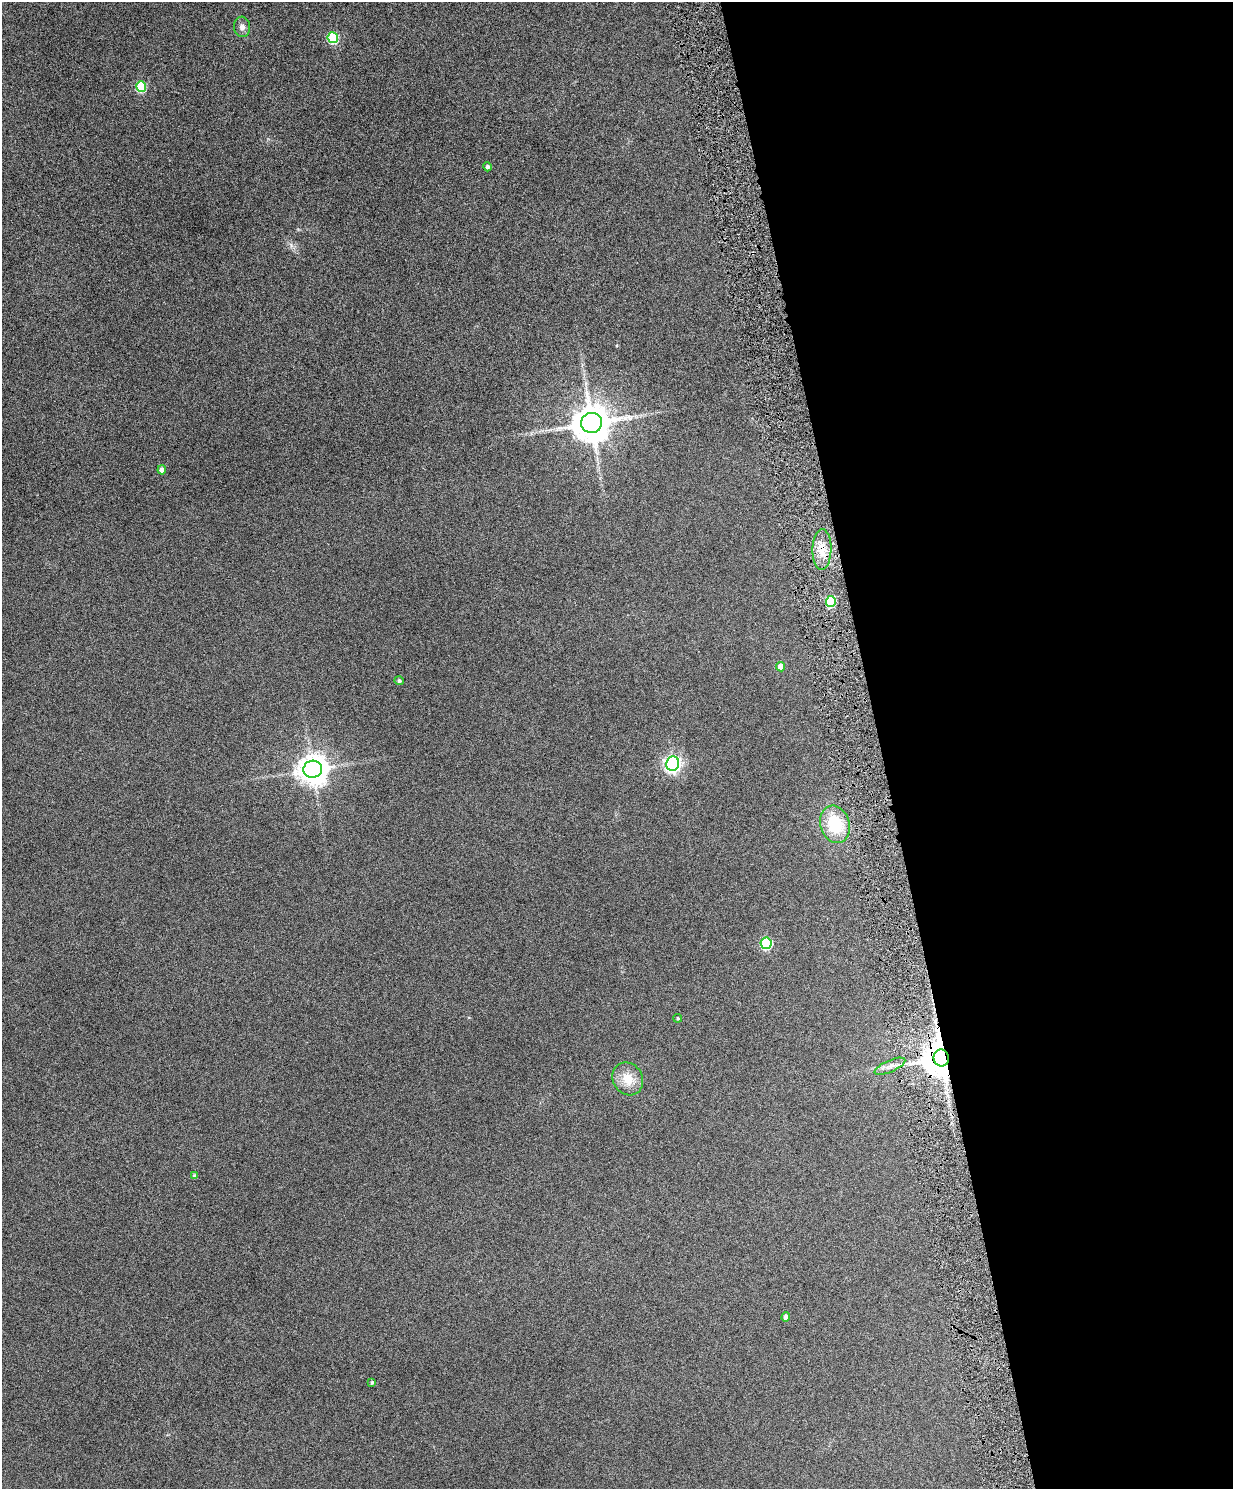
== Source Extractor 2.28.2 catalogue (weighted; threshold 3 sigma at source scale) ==
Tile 8 of 4 x 3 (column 4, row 2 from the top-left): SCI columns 3696-4926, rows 1631-3117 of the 4928 x 4863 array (HDU 1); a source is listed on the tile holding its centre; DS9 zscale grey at full resolution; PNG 1235 x 1491 px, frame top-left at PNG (2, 2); each listed source drawn as its Kron ellipse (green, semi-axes under 4 px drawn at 4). Shown black and unused: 29% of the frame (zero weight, under 4 of 8 exposures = <1% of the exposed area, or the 3 px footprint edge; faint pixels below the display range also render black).
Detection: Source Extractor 2.28.2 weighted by HDU 2 'WHT'; one run over the whole footprint, this tile lists its part. Background 0.0712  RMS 0.0043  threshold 0.0176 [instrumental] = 3 sigma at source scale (4.09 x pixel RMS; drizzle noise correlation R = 1.36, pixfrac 0.8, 0.05/0.05 arcsec/px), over >= 5 px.
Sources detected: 21; all 21 listed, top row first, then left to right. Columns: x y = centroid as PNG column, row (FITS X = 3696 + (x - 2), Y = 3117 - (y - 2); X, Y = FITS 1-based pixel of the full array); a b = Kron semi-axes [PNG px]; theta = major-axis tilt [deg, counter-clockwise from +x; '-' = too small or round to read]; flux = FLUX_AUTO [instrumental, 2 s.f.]
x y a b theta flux
242 27 10 8 -85 1.7
333 38 5 5 - 30
141 86 5 5 - 23
487 167 5 4 - 1.1
591 423 10 10 - 1200
162 470 4 4 - 2.6
822 549 20 9 89 5.5
831 601 5 5 - 33
781 667 5 4 - 5.3
399 681 5 4 - 0.9
673 764 7 6 - 140
313 769 9 8 - 610
835 824 19 14 -73 18
766 943 5 5 - 35
678 1018 4 4 - 0.6
941 1058 8 7 - 1300
890 1066 17 5 24 2.6
628 1079 17 14 -58 6.9
195 1176 4 4 - 1.2
786 1317 4 4 - 2.2
372 1382 4 3 - 0.71
Overlapping masked pixels (flux is a lower limit): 2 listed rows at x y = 822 549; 941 1058